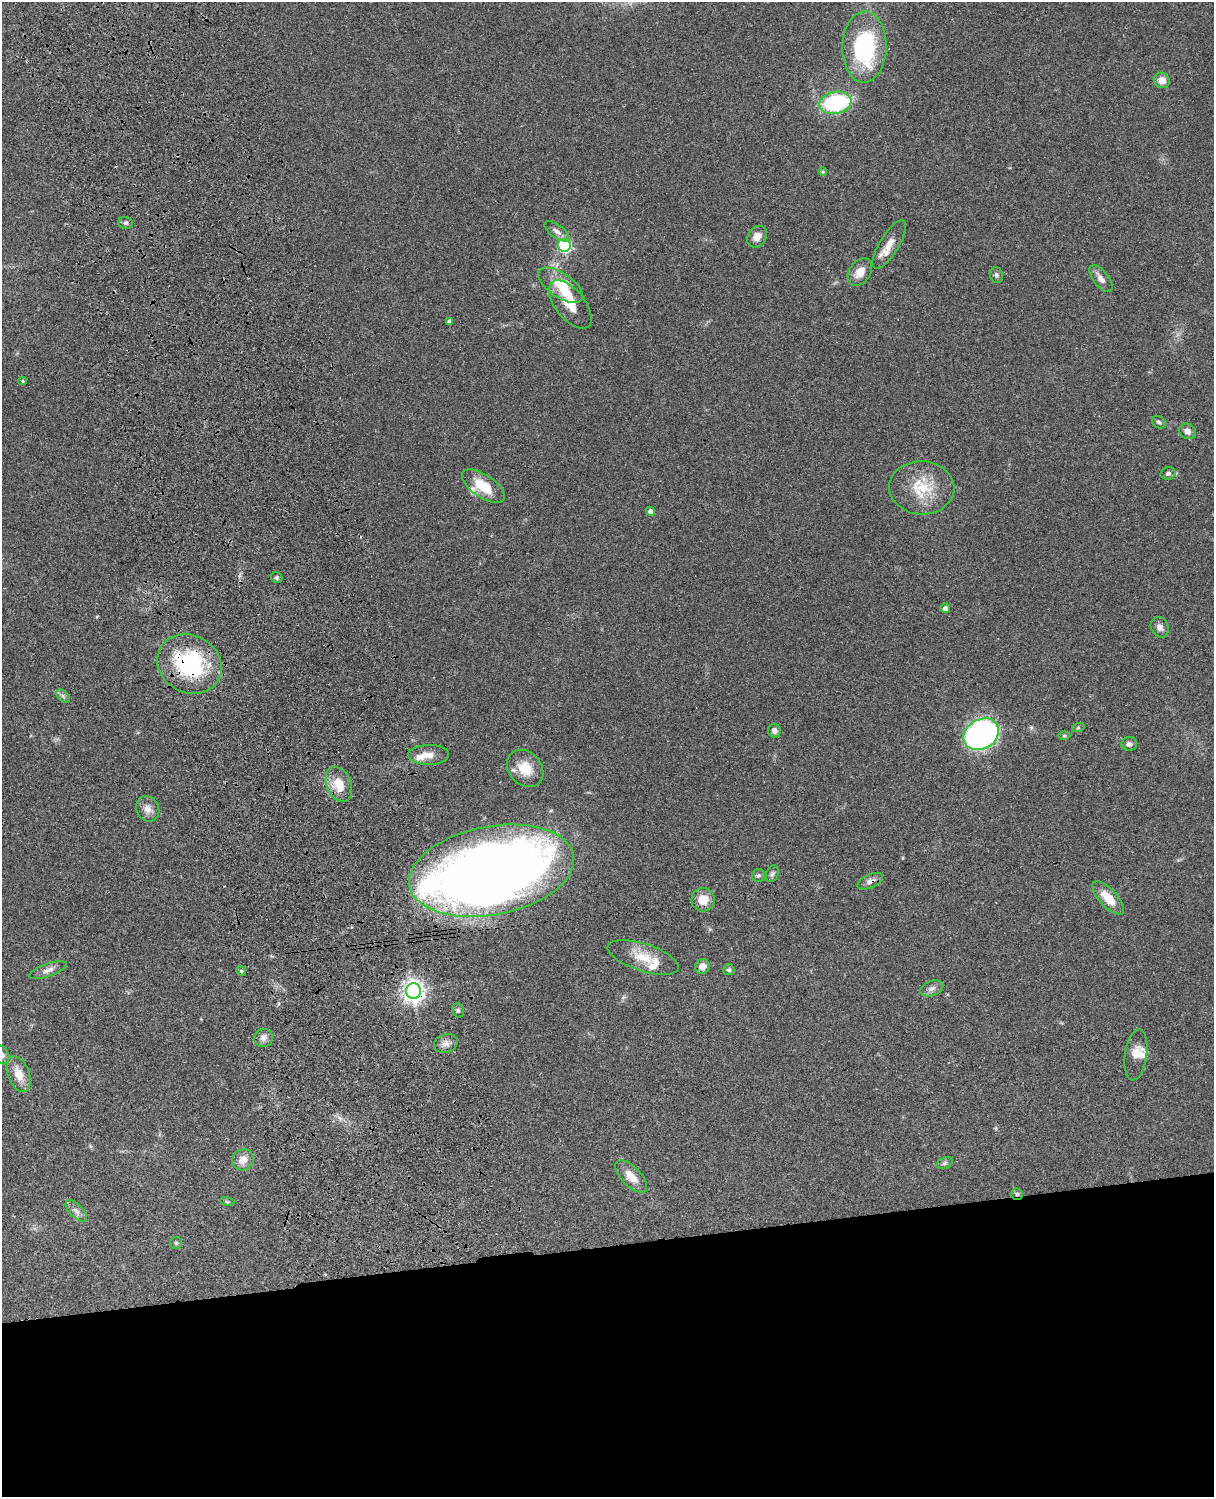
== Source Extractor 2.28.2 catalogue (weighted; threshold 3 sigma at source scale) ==
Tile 11 of 4 x 3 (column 3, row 3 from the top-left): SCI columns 2545-3756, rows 278-1772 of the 5088 x 4927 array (HDU 1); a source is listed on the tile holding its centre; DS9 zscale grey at full resolution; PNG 1216 x 1499 px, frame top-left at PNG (2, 2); each listed source drawn as its Kron ellipse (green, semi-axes under 4 px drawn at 4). Shown black and unused: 17% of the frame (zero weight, under 3 of 4 exposures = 6% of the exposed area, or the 3 px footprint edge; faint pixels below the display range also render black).
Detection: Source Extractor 2.28.2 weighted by HDU 2 'WHT'; one run over the whole footprint, this tile lists its part. Background 0.096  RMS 0.0063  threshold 0.0284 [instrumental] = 3 sigma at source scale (4.5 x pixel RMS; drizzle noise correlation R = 1.50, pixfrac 1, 0.05/0.05 arcsec/px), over >= 5 px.
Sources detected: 73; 1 inside a brighter object's white glare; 1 cosmic-ray / hot-pixel residue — neither listed nor drawn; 9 inside a brighter listed object's ellipse — not listed separately; the other 62 listed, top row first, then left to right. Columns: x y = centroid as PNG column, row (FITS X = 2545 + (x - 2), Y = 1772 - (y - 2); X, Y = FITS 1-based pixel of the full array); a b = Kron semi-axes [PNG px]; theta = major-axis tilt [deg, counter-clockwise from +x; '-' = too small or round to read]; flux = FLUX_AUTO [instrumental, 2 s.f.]
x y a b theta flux
864 47 35 22 89 70
1162 80 8 7 - 5.6
835 103 16 11 10 62
823 172 4 4 - 0.99
126 223 7 5 -14 1.5
557 231 15 6 -35 3.2
757 237 11 9 53 5
889 244 27 9 59 8.6
564 245 6 6 - 97
860 272 15 10 56 7.2
996 275 8 6 -78 1.6
1101 279 16 7 -53 4.2
561 285 26 12 -34 13
570 304 29 14 -51 11
449 321 4 4 - 1.2
23 381 4 3 - 0.71
1159 422 7 5 -36 1.5
1187 431 9 7 -36 3.4
1168 473 7 6 - 1.9
483 486 24 11 -34 17
922 488 33 26 -4 26
650 511 5 4 - 2.6
277 578 6 5 - 1.2
945 608 5 4 - 2.4
1160 627 10 8 -64 3.3
189 664 33 28 -30 68
63 696 8 5 -46 1.6
1078 728 6 4 19 0.88
774 731 7 6 - 2.5
981 734 18 14 31 170
1064 736 6 4 0 0.82
1129 744 8 7 - 2.6
429 755 20 10 0 6.6
525 768 20 16 -48 13
339 784 18 12 -67 13
148 809 13 11 -60 4.8
492 871 83 44 11 660
772 874 8 6 69 1.7
758 875 6 6 - 1.4
870 881 13 6 25 3.2
1108 898 21 9 -47 12
703 900 12 11 - 9
643 957 37 13 -18 15
702 966 7 7 - 4.7
48 970 20 6 19 4
729 970 5 5 - 1.2
241 971 5 4 - 0.89
932 988 12 7 20 3
413 991 8 7 - 440
458 1010 7 5 -74 1.5
264 1038 9 9 - 3.3
446 1043 12 9 18 4.1
2 1055 10 7 -64 2.4
1136 1055 25 11 82 7
19 1074 19 10 -69 9.6
243 1160 11 10 - 5.8
945 1163 8 5 28 1.4
631 1177 20 9 -46 8.1
1017 1194 6 5 - 1.3
227 1202 7 3 -9 0.75
76 1211 14 6 -45 3.2
176 1243 6 6 - 1.1
Overlapping masked pixels (flux is a lower limit): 5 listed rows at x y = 189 664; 492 871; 870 881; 413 991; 1017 1194
Isophote crosses this tile's border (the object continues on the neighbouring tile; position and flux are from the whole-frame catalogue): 1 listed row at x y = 2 1055